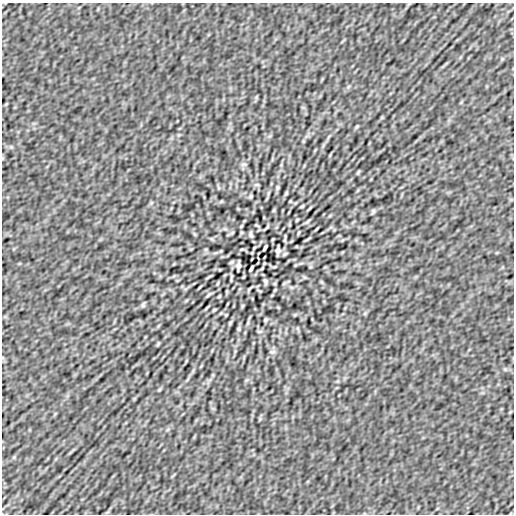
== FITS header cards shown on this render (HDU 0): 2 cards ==
NAXIS1  =                  512
NAXIS2  =                  512

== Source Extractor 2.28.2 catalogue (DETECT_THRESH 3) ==
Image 512 x 512 px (HDU 0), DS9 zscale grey, 1 PNG px = 1 image px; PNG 516 x 516 px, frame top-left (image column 1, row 512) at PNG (2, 3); no overlay
Background -4.95e-08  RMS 3.3e-06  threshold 1.00e-05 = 3 sigma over >= 5 px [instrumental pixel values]
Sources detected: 56; all 56 listed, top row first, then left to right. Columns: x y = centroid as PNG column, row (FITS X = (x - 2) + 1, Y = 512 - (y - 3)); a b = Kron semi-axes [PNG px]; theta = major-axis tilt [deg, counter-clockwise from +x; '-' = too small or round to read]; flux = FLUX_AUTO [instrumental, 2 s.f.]
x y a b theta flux
357 126 6 4 58 2.6e-04
244 164 8 4 7 3.8e-04
358 172 5 2 - 2.6e-04
257 185 8 4 0 2.8e-04
277 187 5 4 - 3.1e-04
286 193 6 4 54 2.9e-04
251 196 4 3 - 3.1e-04
290 201 3 2 - 1.7e-04
302 206 4 2 - 2.7e-04
309 208 10 2 45 2.9e-04
274 210 6 4 71 2.4e-04
373 211 6 4 80 3.4e-04
297 220 3 2 - 2.3e-04
308 221 7 3 45 3.3e-04
256 225 4 2 - 1.8e-04
241 226 3 2 - 2.0e-04
267 227 6 2 48 2.9e-04
225 229 7 4 -18 3.6e-04
316 229 8 2 40 2.6e-04
232 233 6 3 20 2.1e-04
298 233 6 2 71 2.2e-04
251 234 6 3 -80 4.4e-04
285 238 9 2 81 3.2e-04
273 239 4 3 - 1.9e-04
308 239 9 2 32 2.6e-04
254 248 3 2 - 1.9e-04
265 248 6 3 64 4.4e-04
242 249 6 3 17 2.1e-04
278 251 8 4 86 7.8e-04
285 254 5 2 - 2.9e-04
231 262 5 2 - 2.9e-04
238 265 8 4 86 7.8e-04
274 267 6 3 17 2.1e-04
251 268 6 3 64 4.4e-04
262 268 3 2 - 1.9e-04
231 278 9 2 81 3.2e-04
265 281 6 3 -74 4.6e-04
218 283 6 2 71 2.2e-04
284 283 6 3 20 2.1e-04
200 287 8 2 40 2.6e-04
249 289 6 2 48 2.9e-04
275 290 3 2 - 2.0e-04
208 295 7 3 45 3.4e-04
219 296 3 2 - 2.3e-04
143 305 7 4 80 3.5e-04
242 306 6 4 71 2.3e-04
207 308 10 2 45 2.9e-04
214 310 4 2 - 2.7e-04
226 315 3 2 - 1.7e-04
265 320 4 3 - 3.1e-04
230 323 6 4 54 2.9e-04
239 329 5 4 - 3.0e-04
259 331 8 3 0 2.7e-04
158 344 5 2 - 2.6e-04
272 352 8 4 7 3.7e-04
159 390 6 4 58 2.7e-04